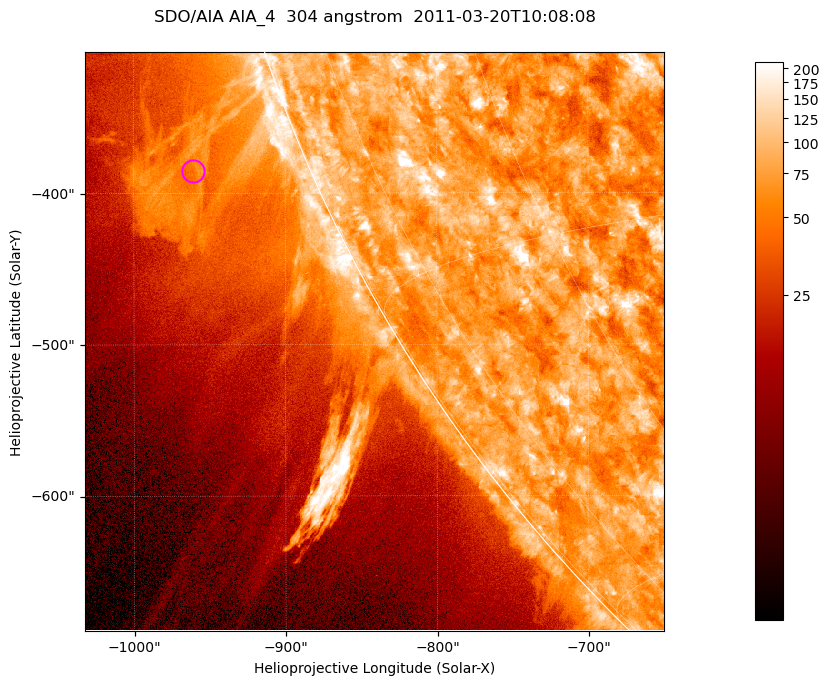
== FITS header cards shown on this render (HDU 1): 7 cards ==
TELESCOP= 'SDO/AIA '           / For AIA: SDO/AIA
INSTRUME= 'AIA_4   '           / For AIA: AIA_ATA1, AIA_ATA2, AIA_ATA3 or AIA_AT
WAVELNTH=                  304 / [angstrom] Wavelength
WAVEUNIT= 'angstrom'           / Wavelength unit: angstrom
DATE-OBS= '2011-03-20T10:08:08.123' / [ISO] Date when observation started; ISO 8
CTYPE1  = 'HPLN-TAN'           / CTYPE1; Typically HPLN
CTYPE2  = 'HPLT-TAN'           / CTYPE2; Typically HPLT

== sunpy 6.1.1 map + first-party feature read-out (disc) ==
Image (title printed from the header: SDO/AIA AIA_4  304 angstrom  2011-03-20T10:08:08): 637 x 637 px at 0.6 arcsec/px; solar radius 964 arcsec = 1606 px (partial field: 2.2% of the solar disc is inside the frame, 43% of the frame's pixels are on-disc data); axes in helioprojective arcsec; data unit not stated in the header (colour bar unlabelled)
Orientation: roll -0.132 deg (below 1 deg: not rotated)
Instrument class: DISC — disc imager (sunpy class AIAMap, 304 A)
Bright regions (active regions / flare kernels): reference = the on-disc median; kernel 5 px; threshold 5 sigma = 114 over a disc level ~74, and >= 1.15x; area >= 405 px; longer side >= 8 px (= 4.8 arcsec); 0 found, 0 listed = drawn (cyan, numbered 1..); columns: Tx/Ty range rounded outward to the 2 arcsec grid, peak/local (2 s.f.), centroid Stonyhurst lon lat
Off-limb structures (1.02-1.3 R_sun): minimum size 202 px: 7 found; the strongest spans PA ~110..115 deg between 1.02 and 1.13 R_sun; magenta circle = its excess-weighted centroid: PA ~110 deg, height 1.07 R_sun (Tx ~-960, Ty ~-386 arcsec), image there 1.7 x the reference